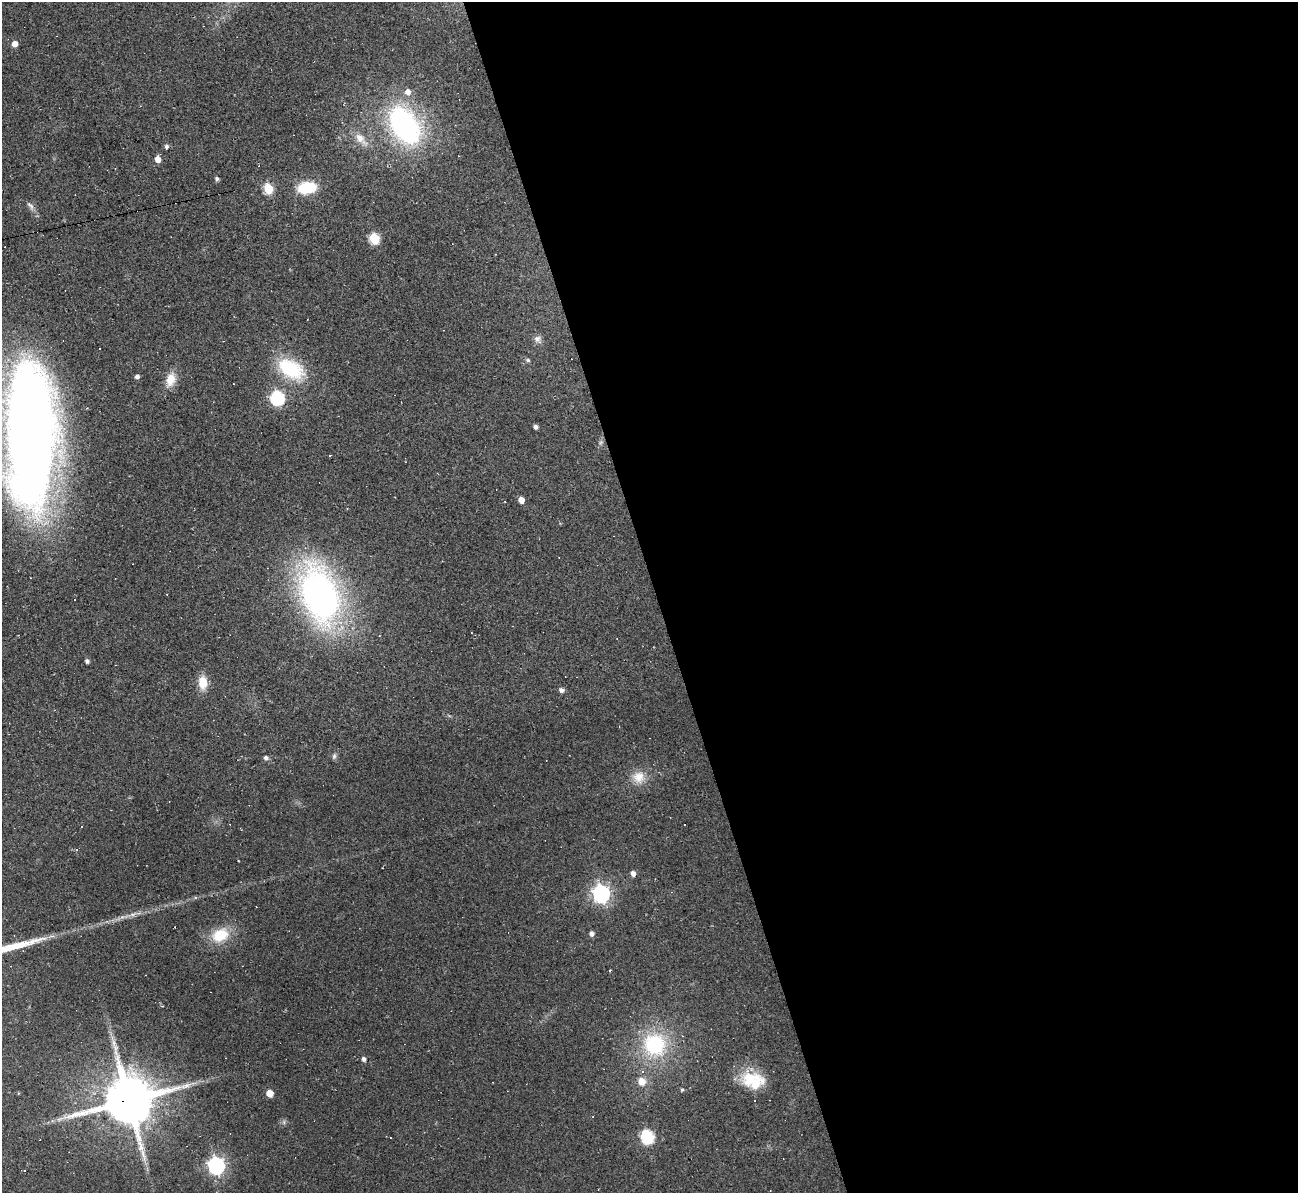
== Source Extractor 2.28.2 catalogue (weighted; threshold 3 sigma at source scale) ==
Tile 8 of 4 x 4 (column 4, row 2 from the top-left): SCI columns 3890-5185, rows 2524-3714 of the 5185 x 5166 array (HDU 1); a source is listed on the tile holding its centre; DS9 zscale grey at full resolution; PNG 1300 x 1195 px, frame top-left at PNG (2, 2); no overlay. Shown black and unused: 50% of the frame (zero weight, under 2 of 3 exposures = <1% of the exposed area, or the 3 px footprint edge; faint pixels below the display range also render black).
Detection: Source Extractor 2.28.2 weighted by HDU 2 'WHT'; one run over the whole footprint, this tile lists its part. Background 0.105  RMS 0.013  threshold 0.0569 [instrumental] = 3 sigma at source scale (4.5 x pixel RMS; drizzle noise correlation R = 1.50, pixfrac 1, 0.05/0.05 arcsec/px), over >= 5 px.
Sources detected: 64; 2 too faint to see at this stretch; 12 cosmic-ray / hot-pixel residue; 1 long thin detection or spike segment (spike, bleed or trail) — not listed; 1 inside a brighter listed object's ellipse — not listed separately; the other 48 listed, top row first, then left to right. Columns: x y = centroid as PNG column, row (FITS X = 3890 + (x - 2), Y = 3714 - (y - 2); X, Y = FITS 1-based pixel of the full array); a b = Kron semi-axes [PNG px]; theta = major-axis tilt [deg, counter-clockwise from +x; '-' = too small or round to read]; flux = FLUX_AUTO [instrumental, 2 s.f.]
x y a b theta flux
15 44 5 5 - 11
408 92 7 6 - 7.6
404 125 32 19 -59 300
361 139 23 9 -46 16
166 146 5 5 - 3.3
158 159 5 5 - 11
217 179 4 4 - 3.3
268 188 6 5 - 68
307 188 15 10 7 60
30 206 14 6 -49 5.4
374 238 6 5 - 87
538 339 11 9 -47 6.6
100 348 2 2 - 0.86
528 360 5 5 - 2.7
291 369 37 23 -31 74
137 377 5 4 - 4.2
170 380 19 11 73 18
233 384 3 2 - 1.2
277 398 7 6 - 200
536 427 4 4 - 4.2
30 436 131 42 -90 1900
330 455 3 2 - 0.98
521 500 5 5 - 11
320 595 52 31 -73 530
87 661 4 4 - 3.6
203 682 16 10 -86 20
561 690 5 5 - 5.3
334 756 9 5 72 2.9
266 758 5 5 - 3.9
638 777 18 17 - 21
684 824 3 3 - 1.6
633 873 5 4 - 6.5
601 894 7 7 - 490
592 933 5 5 - 5.2
220 935 18 13 24 42
655 1045 26 25 - 110
364 1059 5 4 - 4.5
750 1078 28 21 23 43
642 1081 10 9 - 13
682 1090 5 4 - 2
270 1093 5 5 - 18
129 1100 15 14 - 7300
755 1100 3 3 - 1.2
60 1119 13 4 25 5.1
647 1137 8 6 -51 170
783 1159 3 2 - 0.72
216 1166 7 7 - 480
24 1171 3 3 - 7.1
Overlapping masked pixels (flux is a lower limit): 1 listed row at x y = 129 1100
Isophote crosses this tile's border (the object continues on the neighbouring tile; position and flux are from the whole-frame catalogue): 1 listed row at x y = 30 436